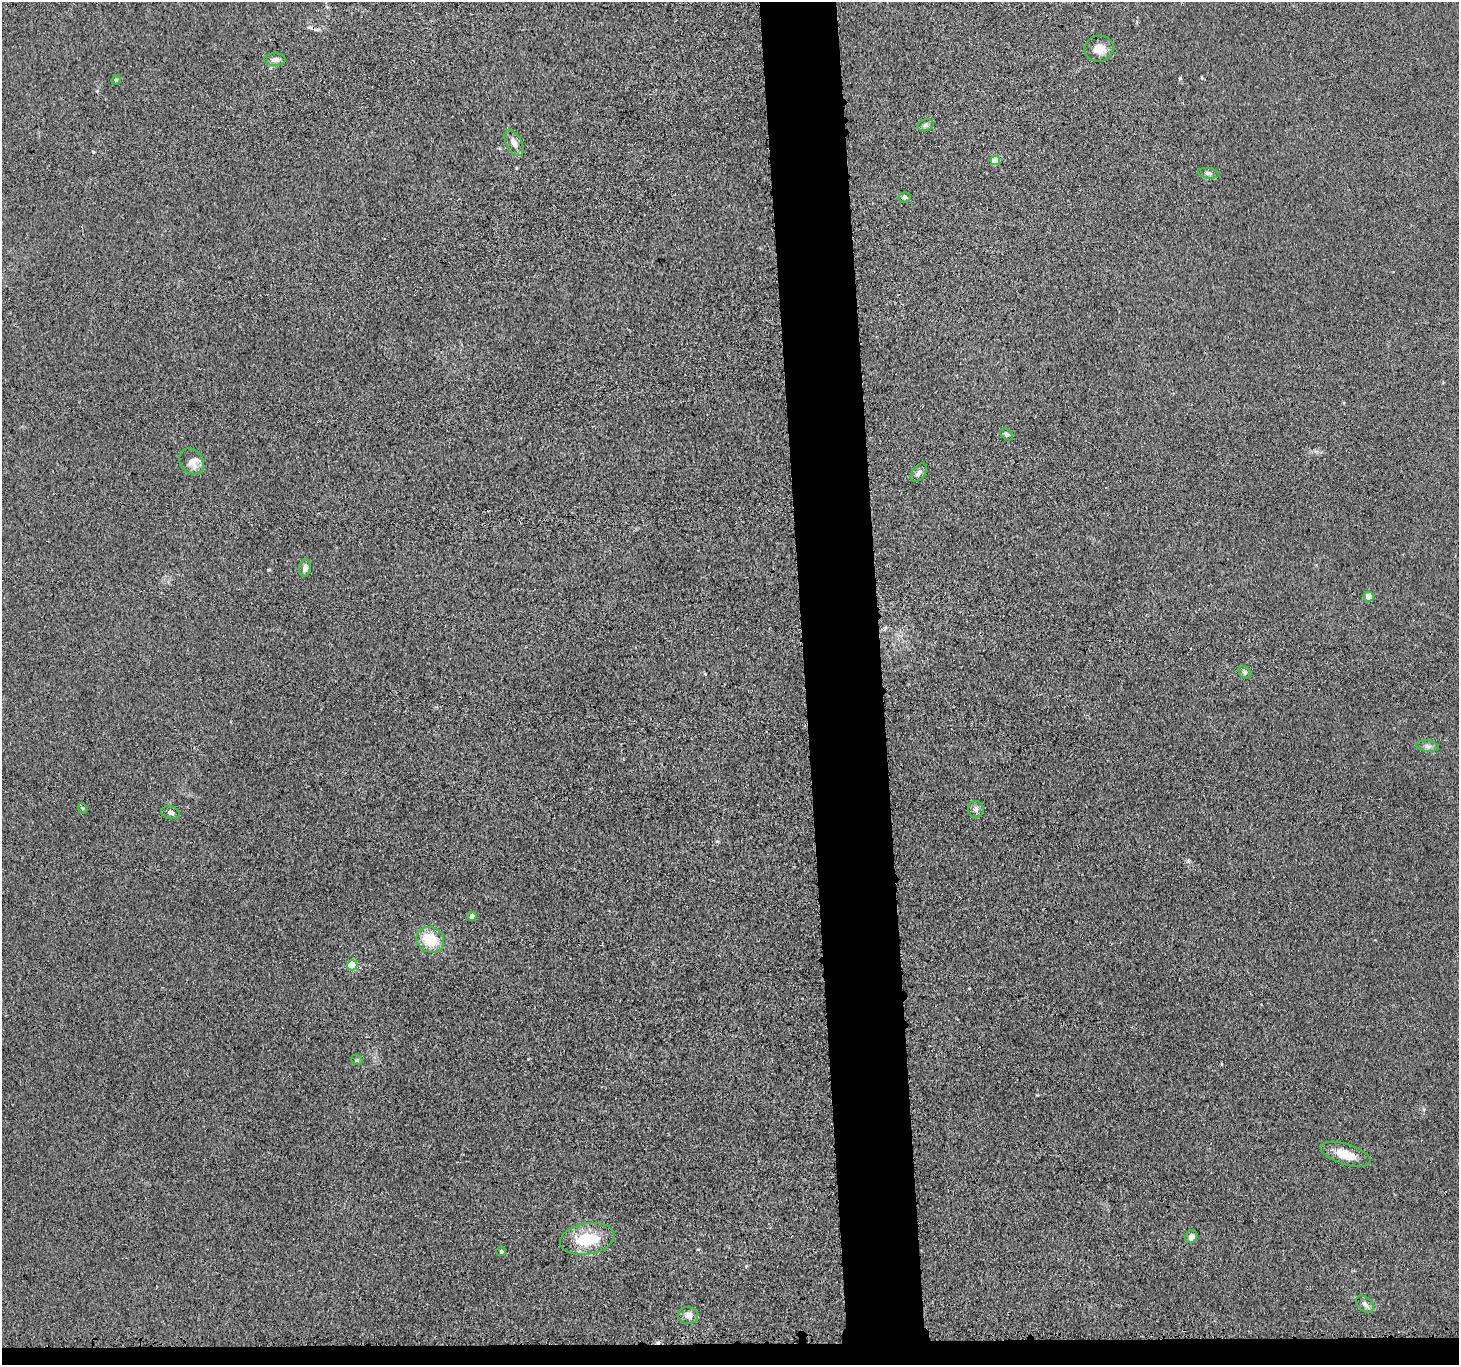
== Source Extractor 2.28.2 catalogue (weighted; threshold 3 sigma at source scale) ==
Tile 8 of 3 x 3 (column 2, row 3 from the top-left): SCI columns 1481-2937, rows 138-1500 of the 4416 x 4389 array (HDU 1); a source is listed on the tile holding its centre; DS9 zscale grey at full resolution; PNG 1461 x 1367 px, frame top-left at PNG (2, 2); each listed source drawn as its Kron ellipse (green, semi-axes under 4 px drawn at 4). Shown black and unused: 7% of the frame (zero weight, under 3 of 4 exposures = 3% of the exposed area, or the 3 px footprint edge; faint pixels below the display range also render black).
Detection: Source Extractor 2.28.2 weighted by HDU 2 'WHT'; one run over the whole footprint, this tile lists its part. Background 0.0279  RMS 0.0041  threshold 0.0186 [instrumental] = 3 sigma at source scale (4.5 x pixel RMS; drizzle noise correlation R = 1.50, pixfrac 1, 0.05/0.05 arcsec/px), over >= 5 px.
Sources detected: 30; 1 inside a brighter object's white glare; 1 cosmic-ray / hot-pixel residue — neither listed nor drawn; the other 28 listed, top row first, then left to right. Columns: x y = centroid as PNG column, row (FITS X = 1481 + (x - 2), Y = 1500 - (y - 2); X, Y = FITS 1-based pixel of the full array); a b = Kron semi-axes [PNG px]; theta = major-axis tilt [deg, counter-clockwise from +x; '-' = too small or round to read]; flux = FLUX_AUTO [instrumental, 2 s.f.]
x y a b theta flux
1099 49 14 13 - 5.1
275 59 11 6 -1 2.1
116 80 5 4 - 0.6
926 125 8 6 16 1.1
514 143 14 7 -61 2.9
995 161 5 4 - 12
1209 173 10 5 -8 1.2
905 197 6 5 - 1
1007 434 7 5 -40 0.88
192 461 14 11 -52 3.9
919 473 10 6 53 1.7
305 568 9 6 80 2
1369 597 5 5 - 6.8
1245 672 7 5 -42 1
1427 746 11 5 -7 1.5
82 808 5 3 - 0.42
976 809 8 8 - 1.5
171 813 9 6 -14 1.3
472 916 4 4 - 3.6
430 940 14 12 -31 13
352 965 5 5 - 26
357 1060 6 4 -44 0.64
1346 1154 26 10 -18 7
1191 1237 7 5 59 2.3
587 1239 27 15 10 16
501 1251 5 4 - 1.1
1365 1304 10 7 -43 1.7
688 1315 10 8 -8 3.2